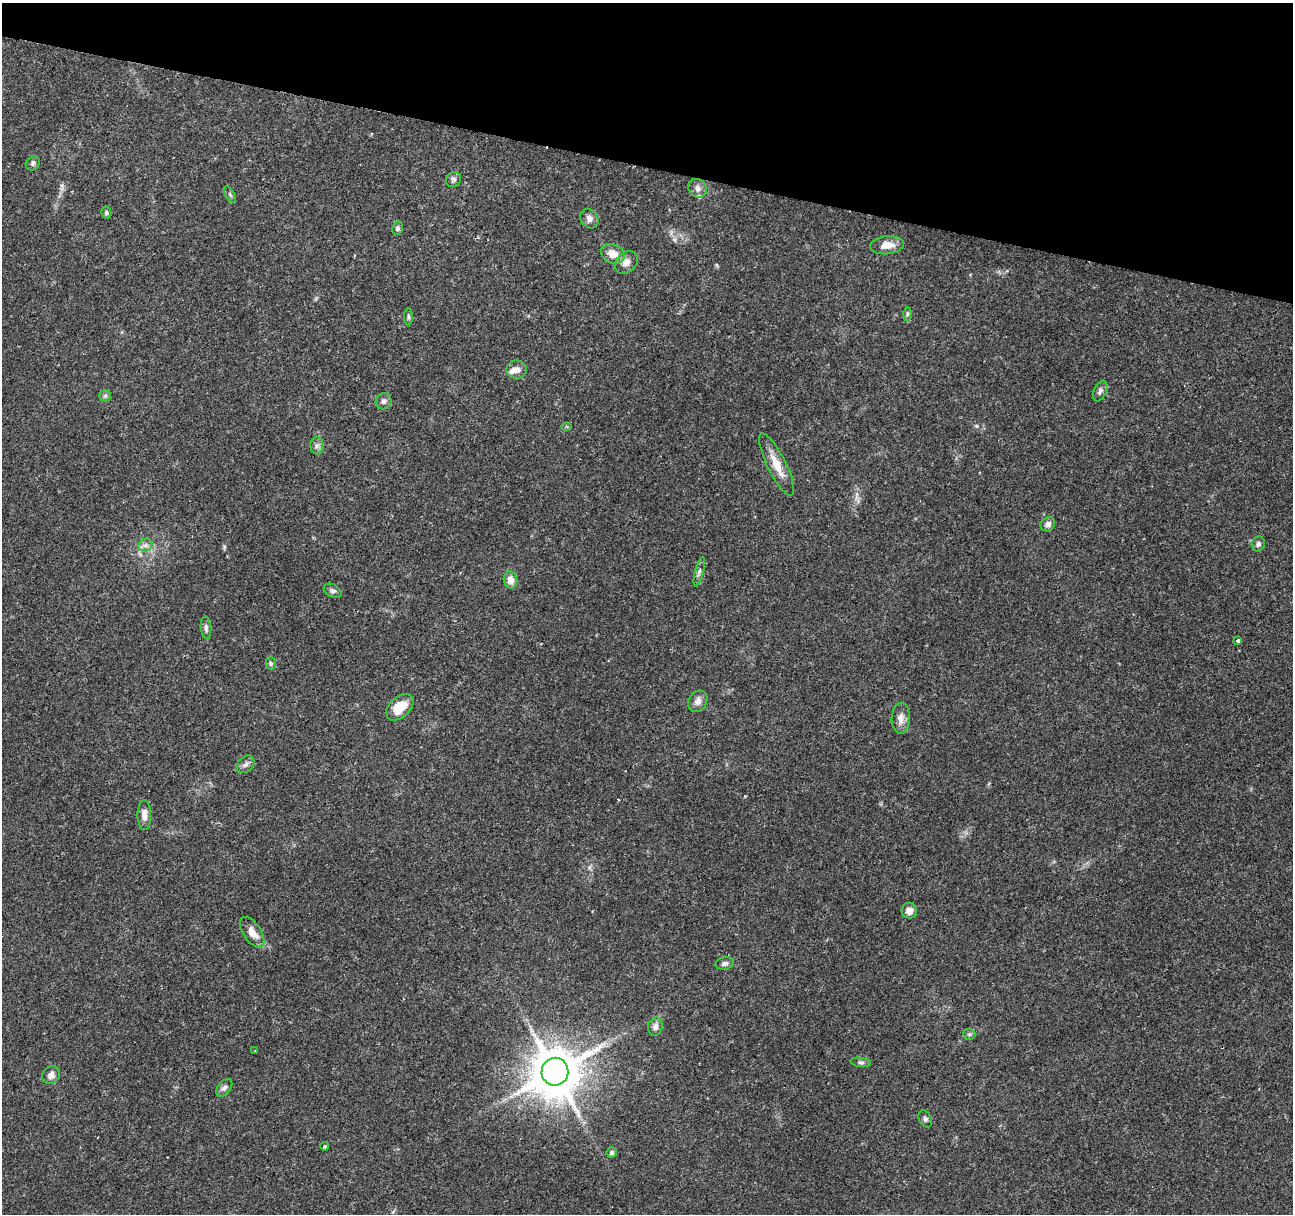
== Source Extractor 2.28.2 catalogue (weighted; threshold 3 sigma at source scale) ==
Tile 2 of 4 x 4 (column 2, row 1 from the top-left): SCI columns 1292-2582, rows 3856-5067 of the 5170 x 5350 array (HDU 1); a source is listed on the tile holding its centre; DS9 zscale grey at full resolution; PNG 1295 x 1216 px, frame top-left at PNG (2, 3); each listed source drawn as its Kron ellipse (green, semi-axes under 4 px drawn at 4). Shown black and unused: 14% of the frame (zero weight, under 2 of 3 exposures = <1% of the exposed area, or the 3 px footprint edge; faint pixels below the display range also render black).
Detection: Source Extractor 2.28.2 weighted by HDU 2 'WHT'; one run over the whole footprint, this tile lists its part. Background 0.0675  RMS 0.0084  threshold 0.0376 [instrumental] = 3 sigma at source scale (4.5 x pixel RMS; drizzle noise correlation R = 1.50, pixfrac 1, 0.0396/0.0396 arcsec/px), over >= 5 px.
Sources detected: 49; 1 cosmic-ray / hot-pixel residue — neither listed nor drawn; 2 inside a brighter listed object's ellipse — not listed separately; the other 46 listed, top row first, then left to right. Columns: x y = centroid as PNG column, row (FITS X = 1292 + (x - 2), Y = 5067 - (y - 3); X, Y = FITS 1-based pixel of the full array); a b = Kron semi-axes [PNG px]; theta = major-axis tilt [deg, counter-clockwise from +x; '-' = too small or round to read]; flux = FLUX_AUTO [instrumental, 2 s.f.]
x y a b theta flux
33 163 8 6 48 2.1
453 179 8 7 - 2.3
698 188 10 8 -52 4.2
230 195 9 4 -63 1.4
106 213 5 5 - 1.9
589 219 10 8 -52 4.3
397 228 6 5 - 2.1
887 245 17 9 6 9.1
613 254 12 9 -24 10
626 262 13 10 45 5.8
907 314 6 4 88 1.4
408 317 8 4 -89 1.5
517 370 10 9 - 4.8
1100 391 11 6 66 3
105 396 6 5 - 1.7
384 401 8 7 - 3
567 427 5 3 - 0.94
317 446 8 6 88 2.8
777 465 34 9 -64 14
1048 524 7 6 - 3.7
1258 544 7 6 - 2.5
145 545 7 6 - 2.8
699 572 15 4 75 2.6
510 580 9 6 -78 7.7
333 591 9 6 -28 2.5
206 628 11 5 -85 2.7
1238 641 4 3 - 3.2
271 663 6 5 - 1.6
698 701 11 9 59 5
400 707 16 10 42 17
901 718 15 9 88 6.2
245 764 10 7 44 3.2
144 815 15 7 -90 5.8
909 911 8 8 - 6.1
252 932 17 8 -56 9.4
725 963 9 6 10 2.7
655 1027 9 7 76 4
969 1034 6 5 - 1.6
255 1051 3 2 - 0.86
861 1062 10 4 -7 1.9
555 1072 14 13 - 3900
51 1075 10 8 45 4.6
224 1088 10 6 51 2.7
925 1119 9 6 -65 2.3
325 1146 4 3 - 1.1
612 1152 5 5 - 2.2